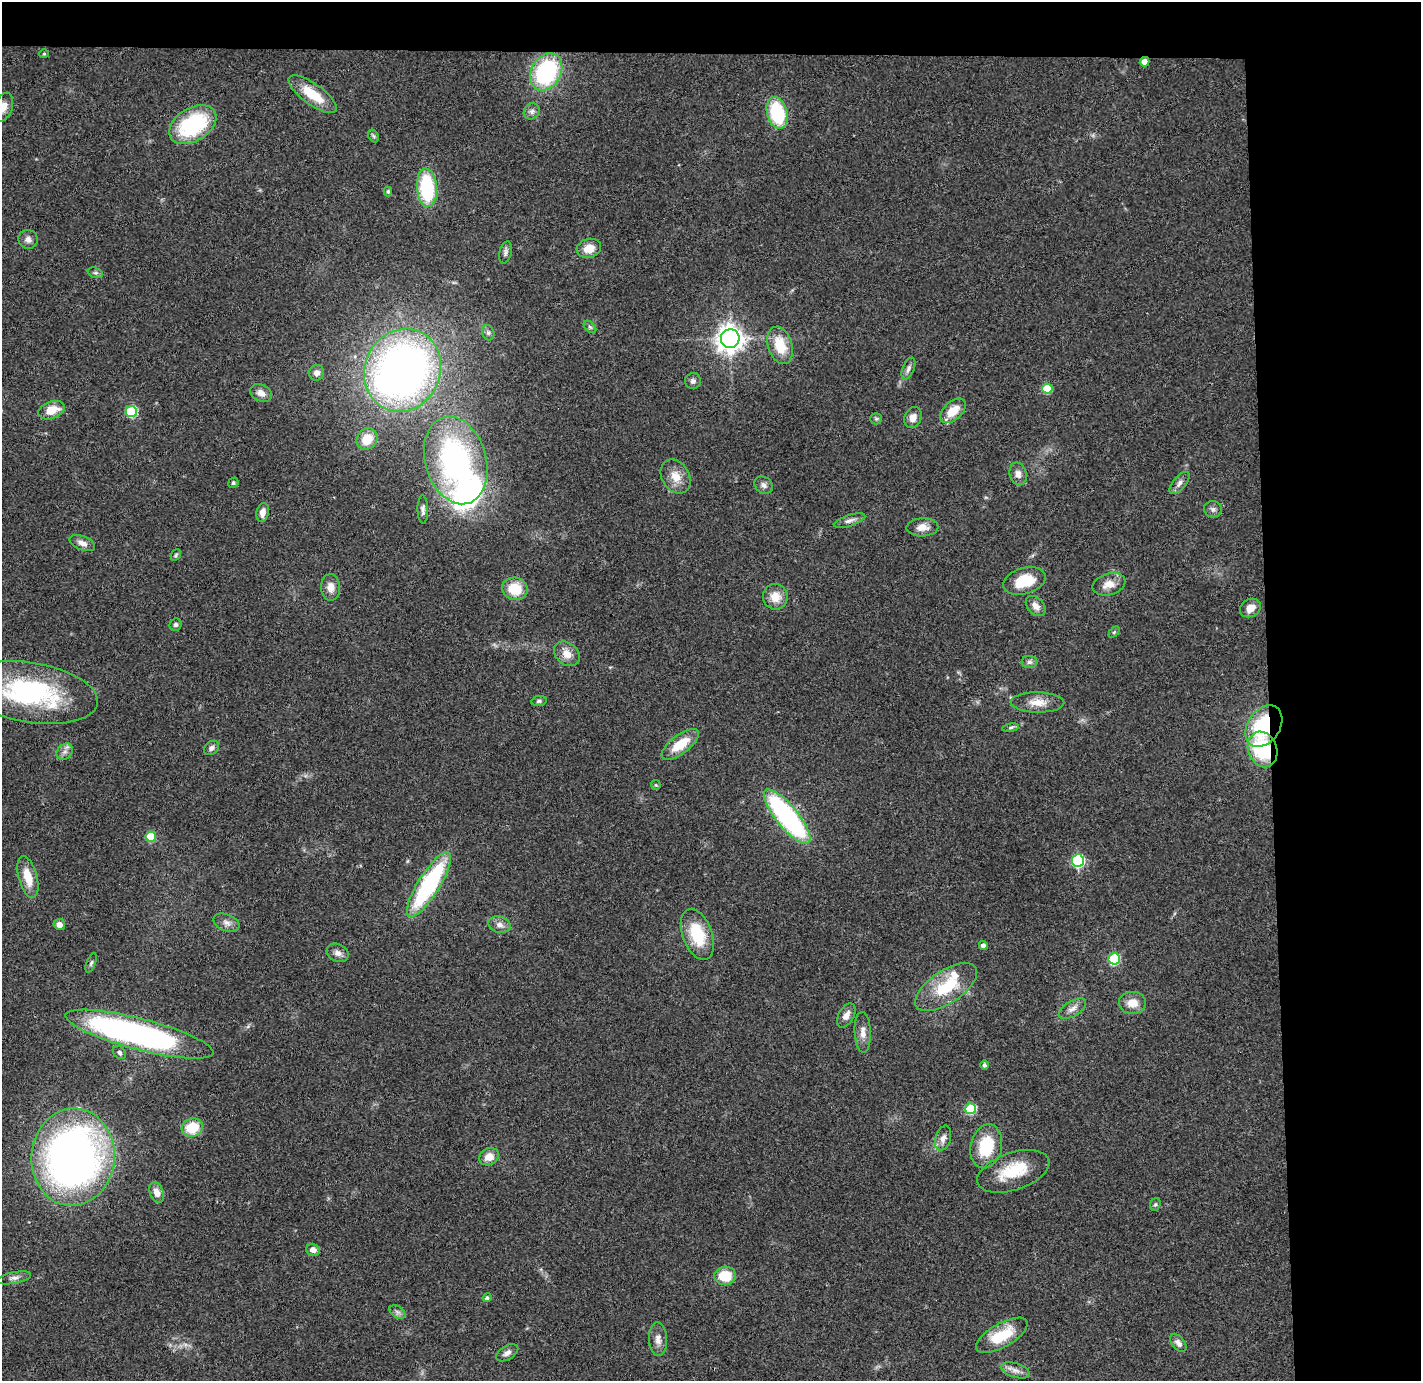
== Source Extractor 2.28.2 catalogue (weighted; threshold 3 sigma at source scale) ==
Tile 3 of 3 x 3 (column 3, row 1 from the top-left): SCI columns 2896-4314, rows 2837-4215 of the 4370 x 4295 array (HDU 1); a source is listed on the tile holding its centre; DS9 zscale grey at full resolution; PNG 1423 x 1383 px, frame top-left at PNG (2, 2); each listed source drawn as its Kron ellipse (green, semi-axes under 4 px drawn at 4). Shown black and unused: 14% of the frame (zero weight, under 3 of 4 exposures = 6% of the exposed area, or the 3 px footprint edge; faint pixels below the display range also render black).
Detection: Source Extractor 2.28.2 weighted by HDU 2 'WHT'; one run over the whole footprint, this tile lists its part. Background 0.0824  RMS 0.0056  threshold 0.0254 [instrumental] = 3 sigma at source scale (4.5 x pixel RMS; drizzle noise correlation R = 1.50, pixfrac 1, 0.05/0.05 arcsec/px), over >= 5 px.
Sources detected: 109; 1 inside a brighter object's white glare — neither listed nor drawn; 3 inside a brighter listed object's ellipse — not listed separately; the other 105 listed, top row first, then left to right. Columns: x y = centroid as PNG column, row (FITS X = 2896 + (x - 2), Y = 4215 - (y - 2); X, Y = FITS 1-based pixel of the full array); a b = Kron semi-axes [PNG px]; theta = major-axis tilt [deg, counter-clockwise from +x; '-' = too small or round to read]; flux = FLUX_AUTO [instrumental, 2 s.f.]
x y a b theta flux
44 54 4 4 - 0.65
1145 62 5 5 - 5.5
546 72 20 15 61 65
313 94 29 10 -36 17
3 107 15 9 70 5.9
532 111 8 7 - 2.1
777 113 16 10 -75 40
193 125 26 16 31 51
373 136 7 5 -60 1
427 188 19 10 -85 46
388 191 5 4 - 0.92
28 239 10 9 - 2.7
589 248 12 9 15 7
505 252 11 6 77 1.8
95 273 8 5 -18 1.1
590 327 7 4 -44 1.1
488 333 8 6 -70 1.6
730 339 9 9 - 550
780 345 19 12 -72 16
908 369 12 5 67 2.2
403 370 42 37 66 330
317 373 8 7 - 2.7
693 381 8 8 - 2.1
1047 388 5 5 - 18
261 393 11 8 -25 4.1
51 410 14 8 20 10
953 411 15 9 42 10
131 412 5 5 - 39
913 418 11 8 67 4.5
876 419 6 5 - 1.1
367 439 11 10 - 10
456 460 45 30 -74 130
1018 474 11 8 -76 3.5
676 476 18 13 -57 8.2
233 483 5 5 - 1.1
1180 483 13 6 50 2.7
764 485 10 8 -35 2.3
1213 509 9 8 - 2
423 510 14 5 -89 2
263 512 9 6 78 4.2
850 521 16 6 18 2.7
922 527 16 9 2 5.3
82 543 13 7 -22 3.6
176 555 6 4 49 0.87
1024 581 22 13 17 17
1109 584 17 10 16 6.8
331 587 13 9 -89 5.4
515 589 13 11 -13 15
775 597 13 12 - 8
1036 606 12 8 -47 3.7
1250 608 11 8 30 4.9
176 625 6 6 - 1.2
1114 632 6 4 45 0.76
567 654 14 11 -39 6.3
1029 662 8 6 0 1.8
30 693 68 30 -9 91
539 701 8 5 10 1.1
1038 702 26 10 -1 8
1264 726 23 16 55 46
1011 728 8 4 9 1.1
680 744 22 9 37 14
212 748 8 6 39 2.1
1263 749 18 14 -69 38
65 752 9 7 44 2.7
656 785 5 5 - 0.66
787 817 34 11 -51 110
151 837 5 5 - 22
1078 861 6 6 - 79
28 877 21 9 -75 11
429 884 38 11 58 80
227 923 13 8 -22 3.2
59 924 6 5 - 3.9
499 925 11 8 -14 3.3
697 934 26 14 -70 24
983 945 4 4 - 2.3
338 953 11 8 -26 3.1
1114 959 6 5 - 46
91 963 10 4 69 1.2
946 987 35 16 34 26
1132 1003 13 11 -4 7
1072 1009 15 7 31 3.6
846 1015 13 7 61 3.8
863 1032 20 8 -87 4.6
140 1034 76 15 -15 200
119 1053 7 5 -47 1.4
984 1065 4 4 - 1.4
970 1109 5 5 - 37
192 1128 10 9 - 17
943 1138 13 7 73 3.4
986 1146 22 15 77 23
73 1157 49 41 85 310
489 1157 10 8 28 6
1013 1171 37 19 18 23
157 1193 10 6 -67 4.4
1155 1204 6 5 - 0.94
313 1250 7 6 - 3.1
725 1276 11 9 4 16
14 1278 17 5 11 2.8
487 1298 4 4 - 1.4
397 1312 9 5 -34 1.8
1002 1335 29 12 29 19
658 1339 17 9 -88 4.2
1178 1343 10 6 -51 2.7
507 1353 12 7 31 2.7
1016 1370 15 7 -17 3.5
Overlapping masked pixels (flux is a lower limit): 4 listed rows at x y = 1145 62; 1264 726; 1263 749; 787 817
Isophote crosses this tile's border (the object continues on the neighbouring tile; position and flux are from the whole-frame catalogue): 2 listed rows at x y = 3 107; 30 693